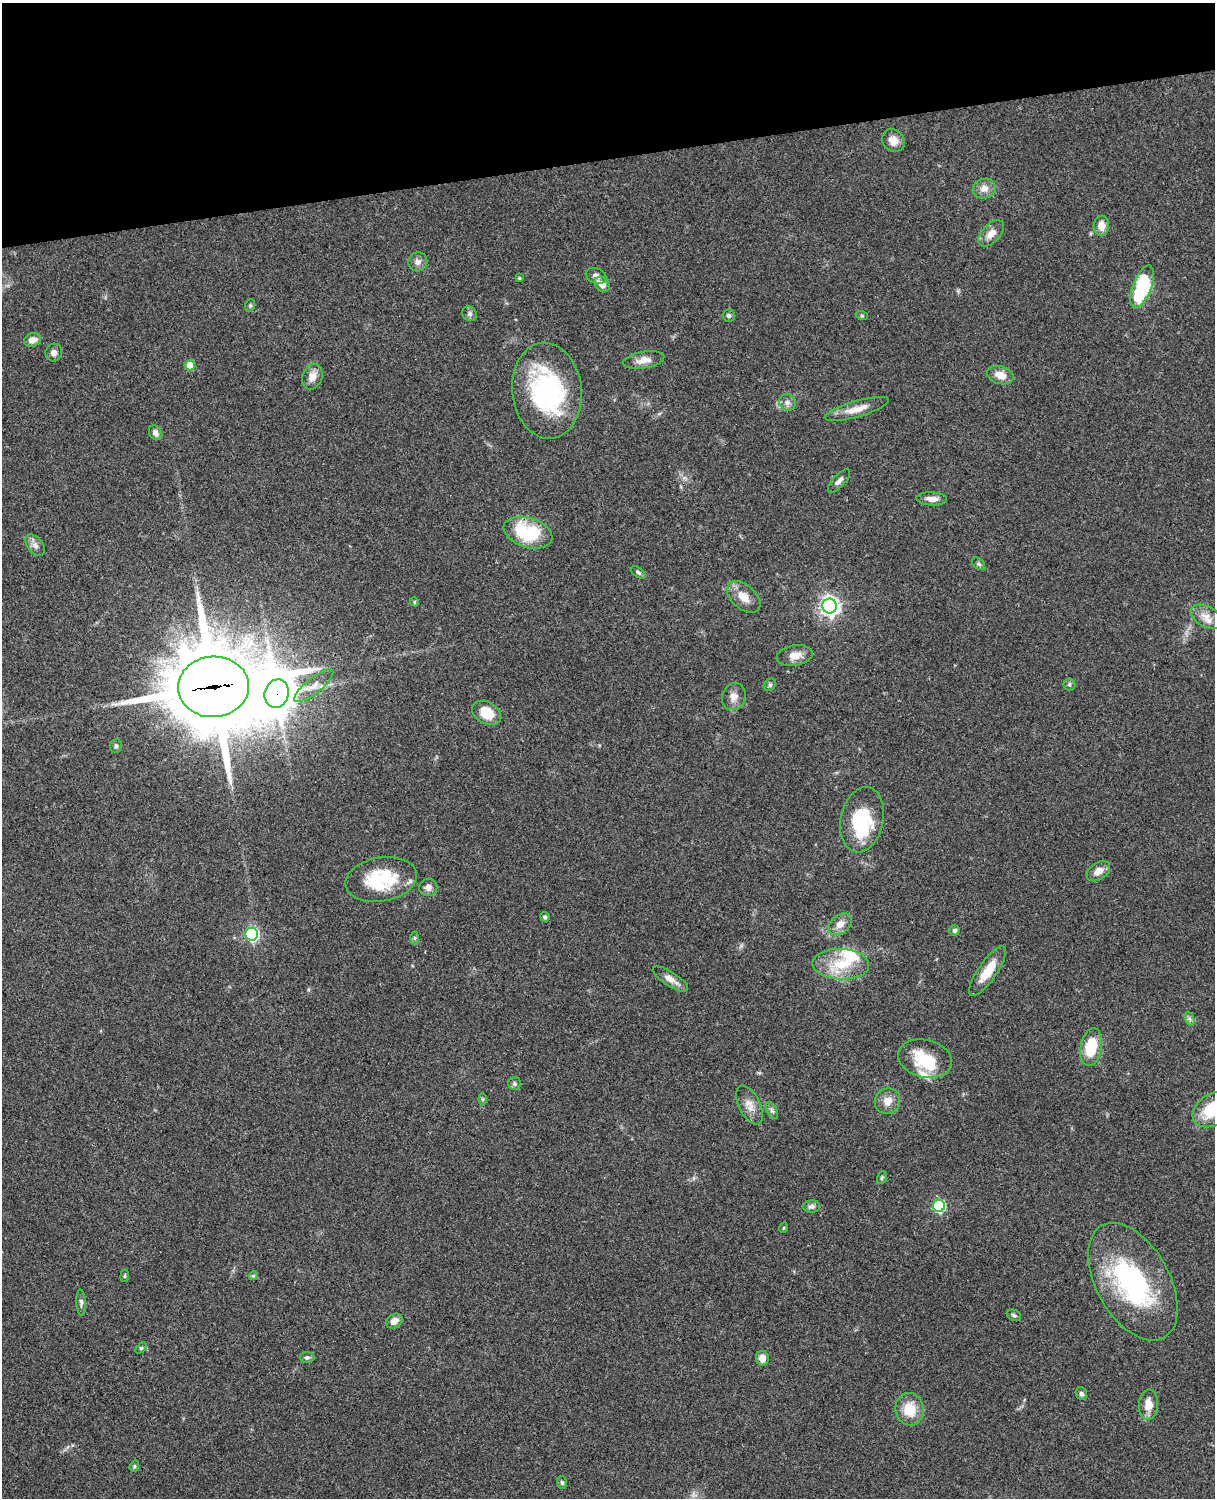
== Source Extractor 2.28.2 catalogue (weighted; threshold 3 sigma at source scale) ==
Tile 3 of 4 x 3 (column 3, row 1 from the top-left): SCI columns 2545-3757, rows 3268-4763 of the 5088 x 4927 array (HDU 1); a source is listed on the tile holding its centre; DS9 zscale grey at full resolution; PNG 1217 x 1500 px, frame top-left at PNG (2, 3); each listed source drawn as its Kron ellipse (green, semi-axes under 4 px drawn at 4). Shown black and unused: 10% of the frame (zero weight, under 3 of 4 exposures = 6% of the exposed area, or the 3 px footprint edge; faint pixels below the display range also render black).
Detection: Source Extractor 2.28.2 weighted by HDU 2 'WHT'; one run over the whole footprint, this tile lists its part. Background 0.103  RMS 0.0064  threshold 0.0288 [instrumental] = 3 sigma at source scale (4.5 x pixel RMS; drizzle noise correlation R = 1.50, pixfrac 1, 0.05/0.05 arcsec/px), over >= 5 px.
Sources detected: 88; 4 inside a brighter object's white glare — neither listed nor drawn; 3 inside a brighter listed object's ellipse — not listed separately; the other 81 listed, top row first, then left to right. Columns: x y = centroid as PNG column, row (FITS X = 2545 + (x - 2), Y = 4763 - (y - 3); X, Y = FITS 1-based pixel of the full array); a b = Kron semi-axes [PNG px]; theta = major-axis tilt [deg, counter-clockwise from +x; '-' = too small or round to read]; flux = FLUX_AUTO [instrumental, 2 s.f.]
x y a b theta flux
893 140 12 10 -48 6.1
984 189 11 9 15 5.2
1101 226 10 8 86 6.1
991 233 16 9 47 5.8
418 262 10 9 - 3.2
596 276 10 7 -21 3.1
519 278 4 4 - 0.72
602 284 9 6 -48 6.1
1142 287 22 9 68 55
250 305 6 5 - 0.92
470 314 8 7 - 1.7
729 316 6 6 - 1.4
862 316 6 4 -19 0.78
32 340 9 6 16 4.1
54 353 9 8 - 2.6
644 360 21 8 10 6.2
190 365 5 5 - 16
1000 375 13 8 -18 7.4
312 377 13 9 69 5.7
547 391 48 34 -84 83
787 402 9 7 -45 2.7
857 409 33 8 16 8.4
156 433 8 6 -54 2.9
839 481 15 6 47 2.9
932 499 15 6 -3 4.1
528 533 25 14 -17 42
35 545 12 7 -51 3.2
978 564 7 5 -40 1.3
638 572 8 4 -35 1.2
744 597 20 12 -41 8.4
414 602 4 4 - 0.78
829 606 7 7 - 310
1206 617 17 10 -28 6.4
795 656 18 10 10 6.4
1069 684 6 6 - 1.3
770 685 7 5 45 1.2
314 686 24 7 39 6.7
213 687 35 30 3 8500
277 694 14 12 75 1400
734 697 14 11 68 4.8
487 713 15 10 -29 13
116 746 7 6 - 1.5
862 820 33 21 78 41
1098 871 13 8 34 5
381 879 36 22 10 35
428 887 9 8 - 3.3
545 917 5 4 - 1.5
840 924 13 9 40 6
955 930 5 5 - 1.7
252 934 6 6 - 95
415 938 6 4 89 1
841 964 28 15 -3 21
987 971 29 9 55 13
670 979 20 7 -33 5.1
1190 1019 7 4 -70 1.5
1091 1047 19 10 79 23
925 1059 27 18 -14 24
515 1084 6 6 - 1.3
483 1099 6 4 -90 0.81
887 1101 13 12 - 6.6
750 1105 21 10 -63 6.6
1213 1109 22 15 33 26
772 1111 9 5 -62 1.5
882 1178 6 5 - 1
812 1206 8 6 1 2.1
939 1206 6 6 - 72
783 1228 5 3 - 0.57
125 1276 6 3 81 0.75
253 1276 5 4 - 0.97
1133 1282 64 36 -61 100
81 1303 13 4 -86 1.8
1014 1315 7 5 -28 1.3
394 1321 9 6 35 4.7
141 1348 6 4 44 0.87
307 1358 7 5 1 1.3
762 1358 7 6 - 5.3
1081 1394 6 5 - 1.8
1149 1405 15 9 87 8.1
910 1409 16 14 -81 15
134 1466 6 4 70 0.98
562 1483 6 5 - 1
Overlapping masked pixels (flux is a lower limit): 2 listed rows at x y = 213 687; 277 694
Isophote crosses this tile's border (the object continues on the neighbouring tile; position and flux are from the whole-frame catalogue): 1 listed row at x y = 1213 1109